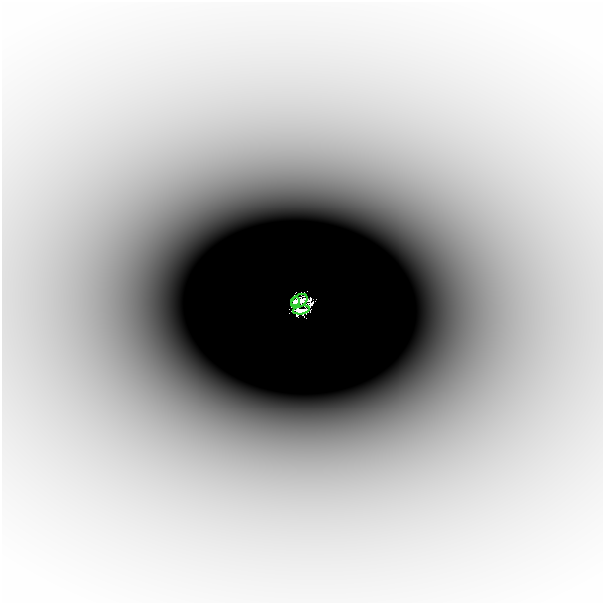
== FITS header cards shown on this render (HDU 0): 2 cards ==
NAXIS1  =                  601
NAXIS2  =                  601

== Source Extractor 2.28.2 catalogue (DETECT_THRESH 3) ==
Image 601 x 601 px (HDU 0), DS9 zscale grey, 1 PNG px = 1 image px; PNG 605 x 605 px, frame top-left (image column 1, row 601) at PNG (2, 2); each listed source drawn as its Kron ellipse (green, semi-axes under 4 px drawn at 4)
Background -1.76e-04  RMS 2.8e-05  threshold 8.46e-05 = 3 sigma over >= 5 px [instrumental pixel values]
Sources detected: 7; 4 with non-positive FLUX_AUTO (blend fragments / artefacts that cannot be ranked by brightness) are neither listed nor drawn; the other 3 listed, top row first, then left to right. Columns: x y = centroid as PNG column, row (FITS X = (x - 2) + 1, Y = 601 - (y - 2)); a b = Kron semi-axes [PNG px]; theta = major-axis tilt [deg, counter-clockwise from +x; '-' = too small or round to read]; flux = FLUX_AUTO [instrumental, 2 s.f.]
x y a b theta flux
296 301 4 3 - 0.1
299 301 9 6 35 0.079
301 310 8 4 10 0.19
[4 non-positive-flux detections neither listed nor drawn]